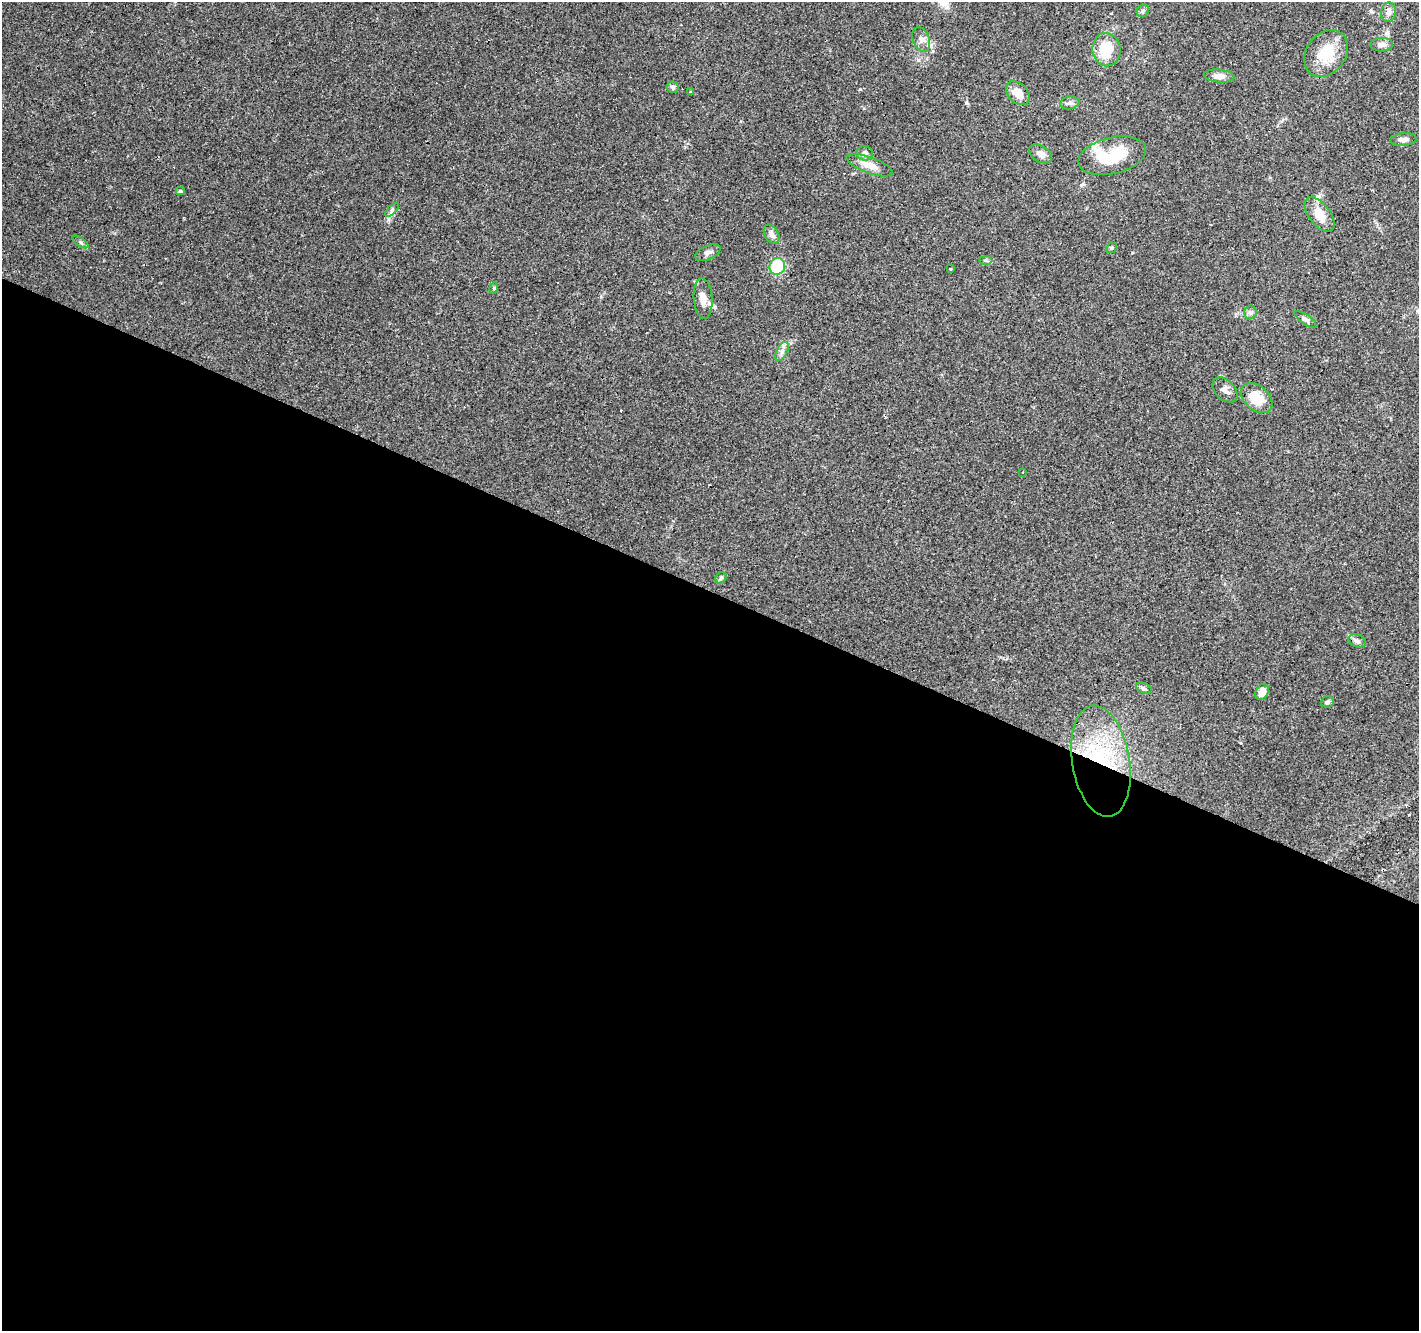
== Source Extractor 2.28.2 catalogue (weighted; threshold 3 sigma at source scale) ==
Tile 14 of 4 x 4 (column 2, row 4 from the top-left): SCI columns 1417-2833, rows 201-1529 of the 5670 x 5783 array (HDU 1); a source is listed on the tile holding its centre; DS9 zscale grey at full resolution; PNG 1421 x 1333 px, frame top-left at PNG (2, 2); each listed source drawn as its Kron ellipse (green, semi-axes under 4 px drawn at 4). Shown black and unused: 56% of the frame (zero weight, under 3 of 4 exposures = <1% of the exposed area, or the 3 px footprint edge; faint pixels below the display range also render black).
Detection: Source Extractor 2.28.2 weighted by HDU 2 'WHT'; one run over the whole footprint, this tile lists its part. Background 0.0903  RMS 0.0053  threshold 0.0239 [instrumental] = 3 sigma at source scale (4.5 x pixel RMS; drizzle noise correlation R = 1.50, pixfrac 1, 0.0396/0.0396 arcsec/px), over >= 5 px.
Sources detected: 49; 7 cosmic-ray / hot-pixel residue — neither listed nor drawn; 2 inside a brighter listed object's ellipse — not listed separately; the other 40 listed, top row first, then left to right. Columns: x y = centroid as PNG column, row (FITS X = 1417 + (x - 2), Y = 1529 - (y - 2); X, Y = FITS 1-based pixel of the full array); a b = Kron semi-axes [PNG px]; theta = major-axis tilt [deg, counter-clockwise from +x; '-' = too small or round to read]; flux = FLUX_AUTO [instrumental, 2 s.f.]
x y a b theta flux
1143 11 7 5 47 1.1
1389 12 9 7 79 2.2
921 39 13 8 -70 2.7
1382 45 11 7 2 2.3
1106 50 17 14 -82 15
1326 53 25 19 52 16
1219 76 15 6 -5 3.7
673 87 6 6 - 1.2
691 92 3 3 - 3.1
1018 93 13 9 -45 6.4
1070 103 9 6 9 1.7
1403 140 13 6 6 2.3
865 153 8 7 - 1.9
1041 154 12 8 -31 3.5
1112 156 34 18 13 26
870 165 24 8 -20 6
180 191 4 4 - 0.82
392 210 9 3 45 1
1320 214 20 10 -52 8.7
772 234 10 6 -60 2.6
80 242 9 3 -34 1
1111 248 6 4 43 0.69
708 253 13 7 23 2.3
986 260 6 4 -2 0.75
777 266 8 8 - 23
950 269 3 3 - 4.5
494 288 6 3 73 0.56
703 299 20 9 -86 5.5
1250 312 6 6 - 1.4
1306 319 13 4 -35 1.5
782 351 10 5 63 2.1
1225 390 14 9 -45 3
1257 398 18 12 -41 12
1022 472 3 2 - 0.83
721 578 6 5 - 0.83
1357 641 9 6 -19 1.8
1144 688 8 5 -21 1.1
1262 692 8 6 63 4.9
1327 702 6 5 - 1.2
1101 761 56 29 -81 58
Overlapping masked pixels (flux is a lower limit): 2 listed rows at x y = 1357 641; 1101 761
Unlisted compact peaks at least as high as the median listed source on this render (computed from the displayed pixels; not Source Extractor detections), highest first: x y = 966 103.